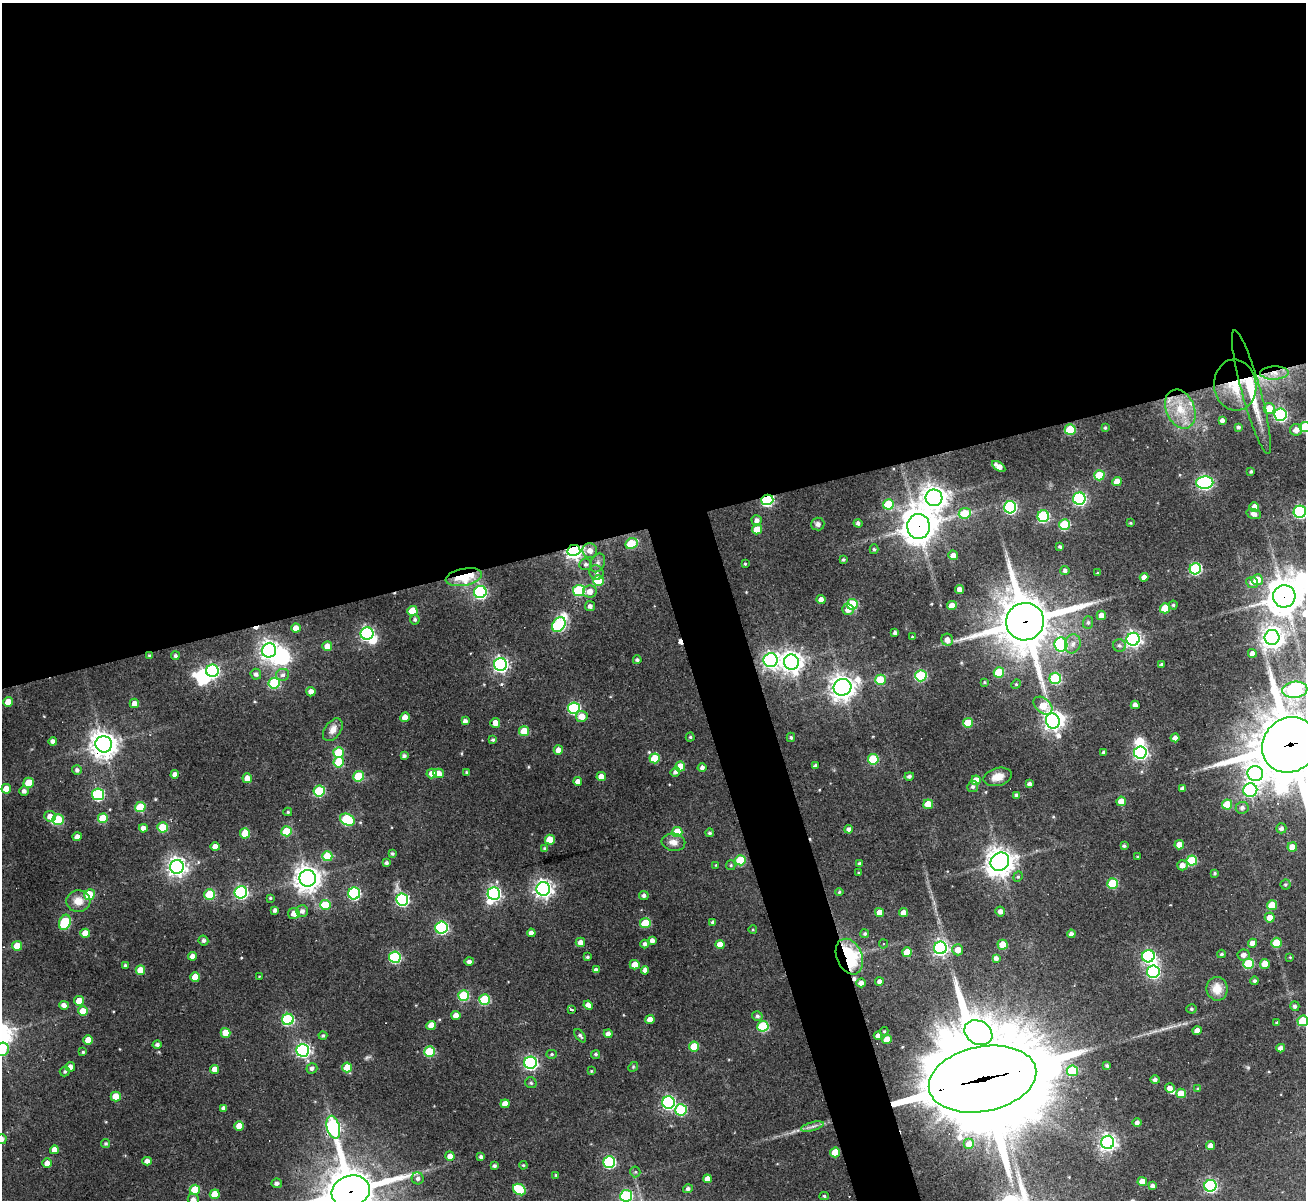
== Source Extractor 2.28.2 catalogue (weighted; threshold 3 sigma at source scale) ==
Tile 2 of 4 x 4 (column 2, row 1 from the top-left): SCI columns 1305-2608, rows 3860-5057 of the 5216 x 5200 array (HDU 1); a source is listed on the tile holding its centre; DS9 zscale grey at full resolution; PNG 1308 x 1202 px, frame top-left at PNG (2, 3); each listed source drawn as its Kron ellipse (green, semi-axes under 4 px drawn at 4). Shown black and unused: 46% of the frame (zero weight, under 3 of 4 exposures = <1% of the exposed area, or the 3 px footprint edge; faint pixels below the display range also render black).
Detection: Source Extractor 2.28.2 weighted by HDU 2 'WHT'; one run over the whole footprint, this tile lists its part. Background 0.0707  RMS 0.0062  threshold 0.0277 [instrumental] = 3 sigma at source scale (4.5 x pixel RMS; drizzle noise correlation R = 1.50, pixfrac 1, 0.05/0.05 arcsec/px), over >= 5 px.
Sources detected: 374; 1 too faint to see at this stretch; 8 inside a brighter object's white glare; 4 cosmic-ray / hot-pixel residue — neither listed nor drawn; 1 inside a brighter listed object's ellipse — not listed separately; the other 360 listed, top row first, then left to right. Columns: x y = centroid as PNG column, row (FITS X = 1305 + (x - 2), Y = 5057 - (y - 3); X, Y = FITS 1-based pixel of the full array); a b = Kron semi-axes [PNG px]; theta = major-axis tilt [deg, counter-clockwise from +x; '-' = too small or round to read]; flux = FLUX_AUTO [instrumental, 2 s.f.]
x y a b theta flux
1274 373 14 6 2 5.9
1235 385 25 21 -83 22
1251 392 64 9 -74 30
1269 408 5 5 - 9.4
1180 409 20 14 -66 16
1280 415 6 6 - 91
1222 420 4 4 - 2.5
1238 427 4 3 - 1.2
1305 427 5 5 - 27
1105 428 3 2 - 0.85
1070 429 5 5 - 26
1296 430 6 6 - 4.7
999 466 7 4 -33 5
1251 471 3 3 - 1
1099 475 5 5 - 22
1117 481 5 4 - 7.7
1205 483 8 6 2 140
934 498 8 8 - 600
1079 499 6 6 - 120
767 500 6 5 - 88
888 504 5 5 - 22
1010 507 6 6 - 100
1254 507 5 4 - 5.8
1300 512 6 6 - 110
965 513 6 5 - 17
1254 514 7 5 -18 3.1
1043 516 6 5 - 68
757 520 5 5 - 2.6
858 523 4 4 - 1.7
1130 523 3 3 - 0.63
818 524 6 6 - 2.1
1064 525 5 5 - 38
919 526 12 11 - 1000
757 529 5 5 - 11
631 544 6 5 - 28
1060 547 3 3 - 1
874 549 5 4 - 1
574 550 6 5 - 260
590 551 7 7 - 4.4
953 555 5 4 - 3.5
843 560 3 3 - 0.95
597 563 10 7 64 2.6
586 564 6 5 - 1.7
745 564 3 3 - 0.64
1195 569 6 5 - 65
1065 570 4 4 - 1.8
596 573 7 7 - 2.3
1097 573 4 3 - 0.53
464 577 18 8 11 29
1144 577 4 4 - 4.4
598 580 5 5 - 29
1257 580 5 5 - 10
1252 582 6 5 - 2.7
579 590 6 5 - 49
960 590 4 4 - 3.8
590 591 7 6 - 5.4
480 592 6 6 - 100
1284 596 11 11 - 1200
821 599 4 4 - 3.7
852 604 5 5 - 39
1173 605 4 4 - 0.92
590 606 5 5 - 2.2
952 606 5 4 - 7.4
1165 608 5 5 - 17
848 609 6 5 - 3.8
412 611 5 5 - 14
1101 615 5 4 - 4.6
415 620 5 5 - 1.3
1025 622 19 18 - 3000
1088 622 6 5 - 1.2
559 625 8 6 56 88
296 628 5 4 - 5.4
895 633 4 3 - 1.6
367 634 6 6 - 140
912 637 3 3 - 0.97
1272 637 7 7 - 420
1133 639 6 6 - 210
947 640 6 5 - 4.4
1073 644 9 8 - 3.5
1061 645 7 6 - 56
1119 645 6 6 - 1.6
327 646 5 5 - 5.3
269 650 7 7 - 320
1252 653 4 4 - 3.5
150 656 3 3 - 1.2
175 656 4 4 - 1.3
637 660 4 3 - 1.5
771 660 7 7 - 200
791 662 7 7 - 420
501 664 6 6 - 190
1162 664 4 3 - 0.87
212 671 6 6 - 100
999 672 5 5 - 26
256 674 5 5 - 1.9
283 675 6 6 - 2.1
921 676 6 5 - 55
1055 678 6 5 - 51
880 680 5 5 - 19
984 682 4 4 - 0.81
274 683 5 5 - 41
1016 684 5 4 - 0.76
842 687 9 8 - 540
1295 690 12 8 6 96
311 692 5 4 - 4.2
8 702 5 4 - 8
134 703 5 4 - 4.8
1135 705 4 4 - 3.1
1043 706 11 7 -41 15
574 708 6 5 - 71
582 716 6 5 - 6.9
405 717 5 4 - 6.3
465 721 4 4 - 2.2
1053 721 8 6 -67 310
495 723 5 5 - 4.4
968 723 5 5 - 23
333 730 13 8 54 4.6
524 731 5 5 - 16
690 737 4 4 - 0.9
791 737 5 4 - 1.1
1175 738 4 4 - 4.2
493 740 4 4 - 0.96
53 741 4 4 - 2.3
104 744 8 8 - 660
1290 745 29 26 45 4000
558 750 5 4 - 3.8
339 752 5 5 - 24
1104 752 4 3 - 1.3
1140 752 6 6 - 150
404 756 4 3 - 1.5
655 758 5 5 - 19
873 759 5 5 - 34
339 762 5 5 - 28
680 766 5 5 - 11
816 766 4 4 - 1.4
702 767 4 4 - 1.9
77 770 5 5 - 1.5
467 772 3 3 - 1.2
675 772 5 4 - 1.8
432 773 5 5 - 5
438 773 5 5 - 6.5
175 774 4 4 - 2.9
1255 774 8 7 - 290
359 776 5 5 - 33
909 776 5 4 - 1.5
601 777 4 4 - 6
998 777 14 9 15 6.4
247 778 5 5 - 6.2
976 780 5 5 - 8.4
578 781 4 4 - 3.5
29 783 5 5 - 16
1030 784 4 4 - 2.1
973 787 5 5 - 1.5
1182 788 4 3 - 2
6 789 5 4 - 8.6
1250 790 7 6 - 110
24 791 5 5 - 2.3
319 791 5 5 - 44
98 794 6 6 - 67
1017 795 4 4 - 2.2
1121 801 5 4 - 7.5
928 804 5 4 - 11
1227 805 5 5 - 18
140 807 5 5 - 23
1242 808 6 6 - 2.3
288 812 4 3 - 0.85
50 816 6 5 - 4.4
103 818 5 5 - 23
58 820 6 5 - 33
347 820 8 5 -26 45
162 827 5 5 - 21
143 828 4 4 - 4
1281 828 5 5 - 2
849 829 4 4 - 2.4
286 831 5 5 - 20
677 832 5 5 - 18
245 833 5 5 - 17
709 833 4 4 - 1
77 837 4 4 - 3.5
550 840 5 5 - 14
673 842 12 8 -8 4.5
1179 845 5 4 - 6.8
1124 846 4 3 - 1.2
215 847 4 4 - 4.9
1292 847 5 4 - 6.5
545 848 4 4 - 1
392 854 4 4 - 1
327 856 5 5 - 22
1138 857 3 3 - 0.58
740 860 5 5 - 24
1192 860 5 5 - 33
1000 862 10 8 40 720
386 863 4 4 - 1.5
859 864 3 3 - 1.4
716 865 3 3 - 0.44
731 865 5 4 - 0.76
1182 865 5 5 - 4.4
177 867 7 7 - 330
859 873 3 3 - 0.75
1214 873 4 3 - 0.95
1018 877 5 4 - 0.87
308 878 8 8 - 590
1113 883 5 5 - 31
1285 884 5 5 - 1.1
543 889 7 7 - 280
241 892 6 6 - 110
839 892 4 4 - 0.87
354 893 6 6 - 80
494 893 6 6 - 140
210 894 5 5 - 29
89 895 5 5 - 16
644 895 5 4 - 1.9
270 898 3 3 - 0.75
402 900 6 6 - 100
78 901 12 11 - 7.4
325 905 5 5 - 21
1272 905 5 5 - 15
275 910 4 4 - 1.8
302 911 6 6 - 2.6
1000 911 5 5 - 2.8
880 912 4 4 - 7.3
294 913 5 5 - 4.6
903 913 4 4 - 4.2
1270 917 5 5 - 5.5
65 922 8 5 71 44
713 922 4 4 - 1.4
645 923 5 5 - 23
441 928 6 6 - 92
753 930 4 3 - 0.55
85 933 5 4 - 7.7
531 933 4 4 - 3.1
865 934 4 4 - 1.1
1071 934 4 4 - 2.1
203 940 5 4 - 1.8
652 940 4 4 - 2.4
580 942 5 4 - 3.2
1252 943 4 4 - 3.8
1276 943 5 5 - 16
645 944 4 4 - 1.7
883 944 4 4 - 0.73
720 945 4 4 - 7
1003 945 5 5 - 11
17 946 5 5 - 12
940 948 6 6 - 190
958 950 5 5 - 5.6
907 952 5 5 - 13
1221 954 4 3 - 0.91
1243 955 6 5 - 3
192 956 4 4 - 3.6
1148 956 6 6 - 91
395 957 6 5 - 63
587 957 4 3 - 0.97
849 957 18 12 -67 63
1290 957 3 3 - 0.49
996 958 4 4 - 2.3
469 961 4 4 - 2.1
1248 964 5 5 - 35
1265 964 5 5 - 11
125 965 4 4 - 1.1
635 965 5 5 - 8.2
140 970 5 4 - 8
596 970 4 4 - 2.6
645 970 4 4 - 3
1153 972 6 6 - 98
259 976 3 2 - 0.44
195 977 5 5 - 10
879 981 4 4 - 2.3
1255 981 4 4 - 1.2
861 983 4 4 - 3.2
1217 989 12 10 -82 8.8
464 996 5 5 - 40
484 999 5 5 - 36
79 1001 5 5 - 8.6
64 1005 5 4 - 3.5
588 1005 5 4 - 5.1
1295 1006 5 4 - 1.7
1191 1009 5 4 - 1
571 1010 4 3 - 8.8
83 1011 5 5 - 11
456 1015 4 4 - 4.5
757 1016 5 4 - 1.4
288 1019 6 5 - 67
650 1020 4 4 - 6.2
1303 1021 5 5 - 25
1277 1023 3 3 - 1.1
431 1025 5 4 - 7.5
763 1026 5 5 - 39
884 1031 4 3 - 0.68
1197 1031 4 4 - 4.5
225 1033 5 5 - 7.8
978 1033 15 11 -32 210
608 1034 4 4 - 2.8
323 1036 4 4 - 1.2
580 1036 8 4 -53 1.4
878 1036 4 4 - 3.4
887 1039 4 4 - 7.2
88 1040 4 4 - 7.8
157 1044 4 4 - 1.6
694 1047 5 5 - 16
1281 1048 4 4 - 3.1
2 1049 7 6 - 23
303 1050 6 6 - 140
83 1052 4 4 - 0.9
429 1052 5 5 - 28
552 1054 5 4 - 0.9
596 1054 4 4 - 0.99
530 1063 6 6 - 120
1107 1065 3 3 - 1.3
70 1067 5 4 - 3.3
347 1067 5 5 - 13
633 1067 5 4 - 0.72
312 1068 5 5 - 2.2
215 1070 4 4 - 6.3
65 1071 5 5 - 1.1
591 1071 4 4 - 0.55
1072 1071 5 5 - 28
982 1079 54 32 11 16000
1155 1080 4 4 - 1.9
531 1083 6 5 - 1.2
1170 1088 5 4 - 3.7
1198 1089 4 4 - 0.89
1181 1093 5 5 - 9.1
116 1097 5 5 - 12
669 1102 6 6 - 110
505 1104 4 4 - 5.5
224 1108 4 4 - 2.3
681 1110 6 5 - 44
1137 1122 5 4 - 1.8
239 1126 5 4 - 9.3
333 1127 12 6 -75 140
812 1127 12 4 15 2.1
2 1139 5 5 - 2.3
1108 1142 6 6 - 250
106 1144 5 4 - 1.1
969 1144 5 5 - 10
1210 1146 4 4 - 4.3
54 1150 4 4 - 5.4
835 1152 5 5 - 12
450 1156 5 4 - 4.3
481 1157 4 3 - 1.8
147 1161 5 4 - 2.7
609 1162 6 5 - 74
47 1163 5 4 - 4.7
523 1165 4 4 - 0.74
494 1166 3 3 - 1.2
635 1172 5 5 - 0.89
556 1175 3 3 - 0.77
418 1178 6 6 - 1.9
707 1179 4 4 - 3.8
1142 1182 5 4 - 6.3
277 1183 5 5 - 2
1153 1186 4 4 - 1.9
1210 1186 6 6 - 100
519 1189 7 5 -35 30
688 1189 5 4 - 1.7
195 1190 5 5 - 18
351 1191 19 15 16 2200
215 1194 5 5 - 11
626 1196 6 6 - 60
824 1196 4 4 - 1.1
193 1199 6 5 - 2.8
Overlapping masked pixels (flux is a lower limit): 16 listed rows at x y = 1274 373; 1235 385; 1251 392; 767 500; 919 526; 574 550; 464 577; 1284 596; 1025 622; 150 656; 104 744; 1290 745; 849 957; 982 1079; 333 1127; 351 1191
Isophote crosses this tile's border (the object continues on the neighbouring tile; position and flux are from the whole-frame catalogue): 10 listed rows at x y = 1305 427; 1300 512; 1295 690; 1290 745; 1303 1021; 2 1049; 2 1139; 351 1191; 626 1196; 193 1199